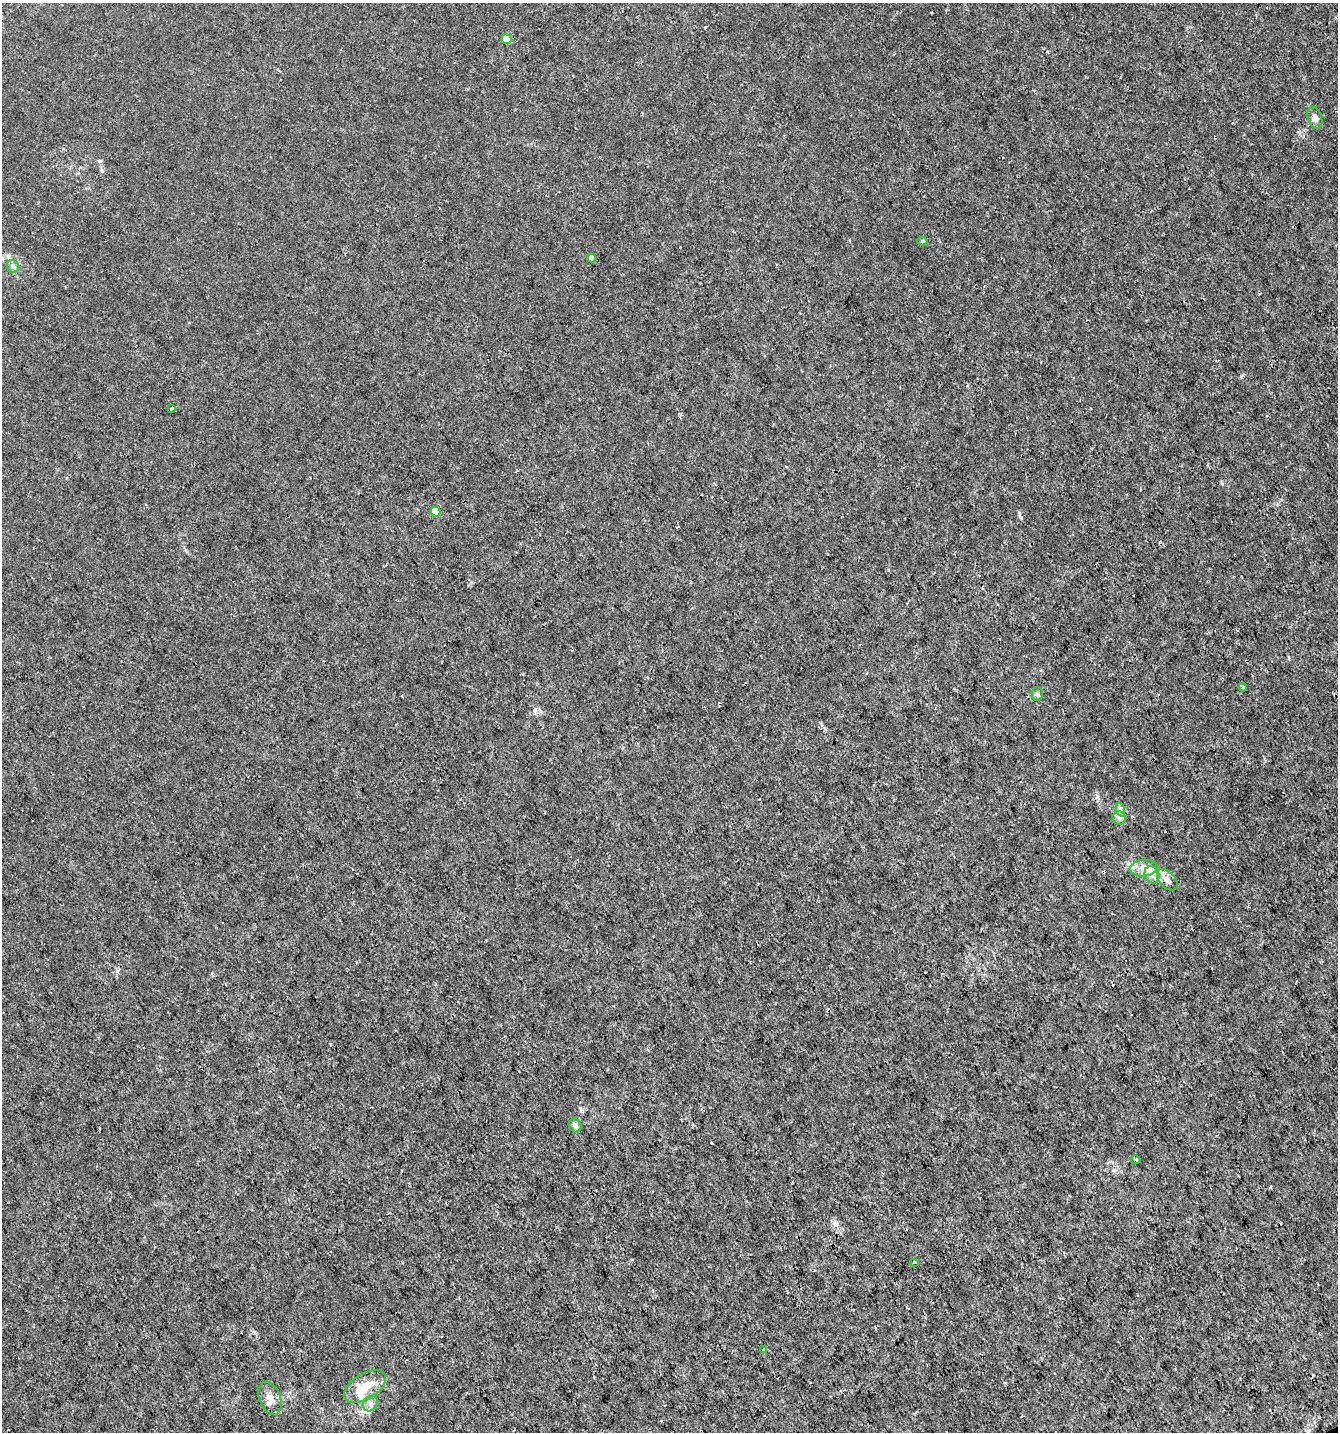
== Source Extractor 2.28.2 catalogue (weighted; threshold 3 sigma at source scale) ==
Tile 6 of 4 x 4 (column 2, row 2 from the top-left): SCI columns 1433-2768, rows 2862-4291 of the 5595 x 5720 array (HDU 1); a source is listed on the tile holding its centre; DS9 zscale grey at full resolution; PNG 1340 x 1434 px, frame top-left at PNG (2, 3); each listed source drawn as its Kron ellipse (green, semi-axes under 4 px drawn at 4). Shown black and unused: <1% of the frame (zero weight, under 3 of 4 exposures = <1% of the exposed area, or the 3 px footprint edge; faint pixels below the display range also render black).
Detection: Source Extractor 2.28.2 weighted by HDU 2 'WHT'; one run over the whole footprint, this tile lists its part. Background 3.30e-04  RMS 9.5e-04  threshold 0.00425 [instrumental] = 3 sigma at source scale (4.5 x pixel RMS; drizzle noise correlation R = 1.50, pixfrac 1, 0.0396/0.0396 arcsec/px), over >= 5 px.
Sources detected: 23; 1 inside a brighter object's white glare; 1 cosmic-ray / hot-pixel residue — neither listed nor drawn; the other 21 listed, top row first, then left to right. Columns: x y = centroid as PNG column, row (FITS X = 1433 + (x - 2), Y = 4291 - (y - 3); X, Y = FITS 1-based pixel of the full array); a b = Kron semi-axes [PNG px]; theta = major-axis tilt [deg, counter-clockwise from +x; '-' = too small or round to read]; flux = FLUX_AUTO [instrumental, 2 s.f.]
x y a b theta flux
506 39 5 4 - 2.2
1315 118 11 7 -72 0.46
922 241 5 4 - 0.15
592 258 4 4 - 0.88
13 266 6 6 - 0.31
172 408 3 3 - 0.24
436 512 5 4 - 1.3
1243 687 4 3 - 0.17
1037 694 6 5 - 0.2
1121 810 7 4 -71 0.24
1119 818 7 6 - 0.32
1144 868 14 8 6 0.82
1152 875 9 7 -66 0.54
1167 880 13 7 -47 0.58
575 1125 7 6 - 0.37
1136 1160 4 3 - 0.14
914 1262 3 3 - 0.21
764 1349 4 3 - 0.2
365 1387 23 13 32 1.9
270 1398 17 10 -69 0.87
370 1404 8 7 - 0.42
Unlisted compact peaks at least as high as the median listed source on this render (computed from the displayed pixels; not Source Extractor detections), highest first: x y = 100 161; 1021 518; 102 171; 535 710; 705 27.